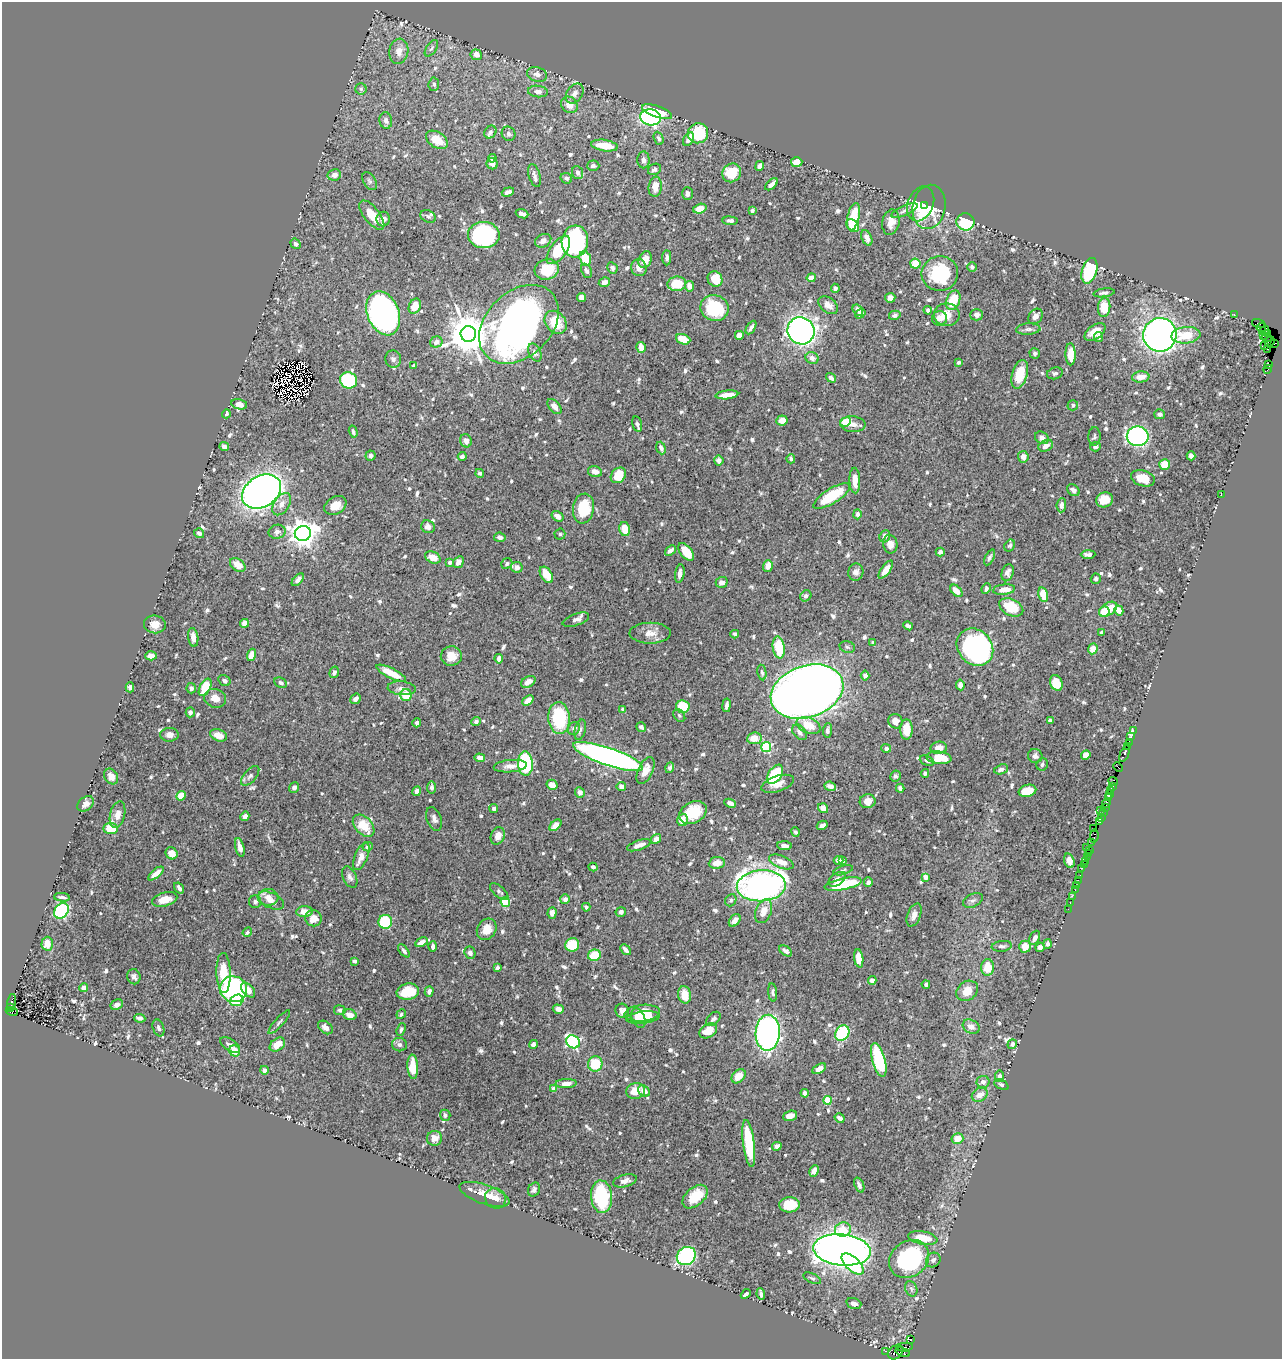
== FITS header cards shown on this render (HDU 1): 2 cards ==
NAXIS1  =                 1280
NAXIS2  =                 1357

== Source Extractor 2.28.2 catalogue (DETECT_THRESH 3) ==
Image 1280 x 1357 px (HDU 1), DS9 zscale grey, 1 PNG px = 1 image px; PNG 1284 x 1361 px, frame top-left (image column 1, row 1357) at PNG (2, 2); each listed source drawn as its Kron ellipse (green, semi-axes under 4 px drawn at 4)
Background 0.483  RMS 0.0077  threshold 0.0232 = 3 sigma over >= 5 px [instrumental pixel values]
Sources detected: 805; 1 with non-positive FLUX_AUTO (blend fragments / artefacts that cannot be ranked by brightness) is neither listed nor drawn; of the other 804, the 500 brightest by FLUX_AUTO listed and drawn (304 fainter detections omitted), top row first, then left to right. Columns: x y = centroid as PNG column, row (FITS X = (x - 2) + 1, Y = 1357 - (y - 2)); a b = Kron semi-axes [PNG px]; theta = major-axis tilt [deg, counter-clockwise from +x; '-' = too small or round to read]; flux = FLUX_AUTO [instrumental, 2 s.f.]
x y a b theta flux
431 48 9 5 55 1.3
399 51 12 9 80 4.6
476 55 5 5 - 3.8
537 74 10 7 -18 2.3
434 84 7 5 86 1.3
361 89 5 5 - 1.2
538 91 10 5 -6 2.7
575 94 11 7 54 2.7
569 105 9 7 -45 5.1
657 112 16 5 -19 16
651 117 10 8 -12 140
386 121 8 6 -79 2.2
490 132 7 5 47 1.7
698 133 10 10 - 26
509 134 7 6 - 1.5
659 138 7 4 -68 1.4
689 139 7 5 60 2.7
437 140 12 7 -33 10
605 145 13 5 -8 11
492 158 4 4 - 1.5
643 160 8 6 -89 1.9
797 162 6 5 - 6.3
492 164 6 5 - 2.9
593 166 6 5 - 1.4
760 166 5 4 - 2.8
654 169 7 5 26 1.7
577 173 6 5 - 2
732 173 10 9 - 13
334 175 6 5 - 3.8
534 176 11 5 -75 1.8
566 178 6 5 - 1.6
369 181 10 6 -60 1.4
771 184 8 4 40 2.9
655 187 10 6 84 6.1
508 192 6 4 18 2.4
687 194 6 5 - 2.1
921 204 18 13 68 20
925 205 4 3 - 6.6
929 207 22 16 79 24
700 209 7 4 17 6.2
752 210 4 3 - 1.4
904 210 14 5 25 2.4
522 214 6 4 -20 2.3
372 215 17 8 -52 9.3
428 216 8 6 -28 1.3
853 217 14 6 76 17
383 219 7 6 - 2.7
730 221 7 4 -3 1.7
891 222 13 8 79 5
965 222 9 8 - 37
853 226 7 5 -44 11
484 235 16 13 -1 120
867 238 8 5 -65 2.8
543 241 8 6 27 2.6
575 241 16 13 85 68
296 244 5 5 - 2
558 250 16 8 54 22
585 258 7 5 -73 13
667 258 7 4 -88 1.9
645 260 9 6 69 5.3
915 264 5 5 - 11
972 267 5 5 - 1.8
612 268 6 5 - 1.4
639 268 8 7 - 3.5
547 270 12 10 16 17
587 271 7 5 -66 1.4
1089 271 13 7 74 36
940 274 18 17 - 37
811 278 4 4 - 4.2
715 279 8 7 - 10
604 282 5 5 - 2.2
677 284 9 7 7 12
689 286 5 4 - 3.8
835 288 4 4 - 1.8
1104 293 11 4 8 1.4
581 297 5 4 - 3.3
890 298 5 5 - 2.2
953 300 10 6 67 15
828 305 11 7 -37 3.3
415 306 8 6 64 7.9
1104 307 10 6 85 12
714 308 14 13 - 32
858 310 6 5 - 2
928 310 4 4 - 1.3
383 313 23 15 -68 220
860 314 6 3 34 1.6
895 315 6 4 14 1.6
947 315 13 11 0 7.9
977 315 6 6 - 2.9
1234 315 2 2 - 5.4
1035 316 8 6 53 3.7
939 318 7 7 - 4.5
556 322 13 10 -50 14
519 324 45 32 44 310
1259 324 7 3 -18 15
1261 327 5 3 - 41
751 328 7 3 60 1.6
1028 329 12 5 4 2
1264 330 5 3 - 22
801 331 14 13 - 240
1095 332 12 6 33 6.6
1267 333 3 2 - 22
468 334 8 7 - 1900
739 335 5 5 - 3
1160 335 17 16 - 310
1186 335 14 8 6 12
1263 336 2 2 - 20
1099 337 5 4 - 2.1
1267 338 5 2 - 31
683 339 7 5 -21 9.6
436 342 6 5 - 2.9
1270 342 5 4 - 210
1275 343 4 3 - 90
1264 345 2 2 - 250
641 347 5 4 - 4.6
1267 349 4 2 - 35
535 353 9 6 -63 2.2
1035 353 5 5 - 1.1
1071 354 11 5 -88 8.3
812 358 7 5 -26 3
393 359 9 7 -76 1.7
958 362 3 3 - 1.3
1269 364 3 2 - 30
414 365 4 3 - 1.2
1268 369 4 2 - 26
1055 373 8 5 16 1.3
1020 374 15 7 73 12
1141 377 8 5 7 5.3
831 378 5 4 - 2
349 380 9 8 - 36
727 395 11 4 6 6.2
239 404 8 5 -13 5.3
1073 405 5 5 - 1.3
555 407 9 5 -49 3.5
226 414 4 3 - 1.1
1160 414 5 5 - 1.8
782 420 5 5 - 3.9
845 422 5 4 - 12
637 424 8 4 -77 1.3
853 424 13 8 -5 4.1
353 432 6 4 -74 1.2
1094 436 9 6 89 1.3
1138 436 11 10 - 120
1042 438 7 6 - 2.3
466 441 7 5 -67 2.4
1046 446 7 5 28 3.2
224 447 5 4 - 1.9
1095 447 5 5 - 1.6
661 448 6 4 -69 2.2
370 456 5 5 - 2.1
462 456 4 3 - 1.4
1191 456 4 4 - 2.7
1023 457 5 5 - 4.2
791 459 4 4 - 1.2
719 461 5 4 - 2.7
1165 464 5 5 - 8.1
595 472 7 5 -13 3.3
480 473 4 4 - 1.2
618 475 8 7 - 14
1143 478 12 7 -17 7.6
855 480 13 5 -88 5.6
1073 490 7 5 -40 2.2
261 492 21 15 31 350
1221 494 3 2 - 1.9
832 496 21 7 32 25
1104 500 8 7 - 9.2
282 504 12 7 57 3.7
335 505 11 8 31 6.1
1061 505 7 5 84 2.2
583 509 15 10 80 18
857 514 5 4 - 1.6
557 516 6 4 -35 2.9
428 527 7 6 - 2.5
625 529 7 5 -79 10
277 532 8 7 - 2.1
199 533 5 5 - 2.2
303 533 8 7 - 690
560 534 5 5 - 1.2
885 536 6 5 - 2.6
500 537 6 4 -7 1.7
890 544 9 7 -80 3.8
1010 545 6 5 - 1.2
670 551 6 4 40 2.6
686 552 10 5 -52 9.9
940 552 4 4 - 1.7
1088 554 7 4 0 1.8
433 557 8 5 -25 7.1
989 557 8 4 63 1.3
458 562 6 5 - 2.7
450 563 4 4 - 2
507 564 6 5 - 1.4
238 565 9 6 -36 6.6
768 566 6 5 - 4.7
517 567 6 5 - 2.6
886 570 10 4 54 5.2
856 572 8 7 - 2.5
1008 573 9 5 73 2.3
680 574 9 4 81 2.6
546 575 9 5 -57 9.9
1096 579 5 5 - 1.2
298 580 7 4 49 2.2
722 582 6 5 - 2.7
986 589 5 4 - 1.4
1004 590 11 5 6 5.4
956 591 7 4 -48 5.5
1043 595 7 5 -77 10
806 596 6 5 - 2.1
1011 607 13 8 -27 19
1108 609 10 6 33 13
1119 610 5 4 - 5
1104 612 5 5 - 7.7
576 620 14 6 19 2.5
244 623 4 4 - 5.3
155 624 11 9 -5 5.3
908 626 5 3 - 1.9
650 633 20 10 0 6
1102 633 3 3 - 1.3
735 634 4 3 - 1.2
193 637 9 5 -81 3.2
873 642 4 3 - 1.4
779 647 11 6 -82 19
847 647 8 5 -18 1.2
975 647 20 17 -48 160
1093 649 5 4 - 4.6
252 655 6 4 72 6.1
151 656 6 4 4 3.7
451 656 10 10 - 6.5
499 659 5 4 - 2.3
334 672 6 4 75 1.8
762 672 8 4 -80 1.2
391 673 16 5 -26 11
865 675 5 4 - 2.4
224 681 6 5 - 1.4
528 682 8 5 31 4.6
281 683 6 5 - 1.3
1056 683 8 6 -68 13
960 685 5 4 - 2.3
130 687 5 4 - 1.4
205 687 9 5 61 18
191 688 5 4 - 1.5
402 688 14 7 -5 3
807 691 37 26 18 940
406 695 6 5 - 12
215 698 11 9 -20 5.4
356 699 6 4 40 2.2
528 701 6 4 41 5.5
726 705 7 3 82 2.2
683 707 7 6 - 20
623 710 4 3 - 1.2
190 712 5 4 - 1.6
679 716 7 5 -50 1.2
559 718 16 10 -85 35
476 721 5 4 - 1.4
895 721 7 7 - 4
1050 721 4 3 - 1.7
417 723 4 4 - 1.1
809 725 12 7 -23 9.7
641 727 5 4 - 1.3
574 728 7 5 56 2.1
906 729 10 6 90 9.8
580 730 10 5 76 1.7
827 730 7 4 87 1.4
1133 730 3 3 - 26
799 732 9 6 -50 2.3
169 735 9 7 2 2.7
219 735 9 6 -21 6.3
1131 736 3 3 - 21
754 738 7 6 - 6.9
1129 742 2 2 - 26
1127 746 3 2 - 32
766 747 5 5 - 45
886 748 5 4 - 1.4
939 748 8 6 9 4.7
1125 753 9 3 67 84
1086 755 5 4 - 3.4
1035 756 7 6 - 1.6
608 757 37 9 -19 300
480 758 5 4 - 4.2
939 758 12 6 -6 14
927 761 7 4 -24 1.3
525 763 12 7 -86 60
1042 764 6 5 - 1.3
510 766 16 6 5 4
1118 767 5 2 - 51
670 768 5 4 - 1.4
1001 769 7 4 20 2
646 770 14 7 65 6.2
925 773 4 4 - 1.1
775 774 11 6 55 29
111 776 8 6 -59 4
250 776 12 6 49 1.7
895 776 6 5 - 1.2
1113 782 5 2 - 24
778 784 17 7 18 5
552 785 6 5 - 5
830 786 6 4 -23 2.6
1112 786 3 2 - 36
432 787 6 4 83 2.1
621 787 5 4 - 2.5
294 788 5 4 - 2
900 788 4 4 - 1.2
1111 790 2 2 - 11
417 791 5 4 - 3
1027 791 9 6 14 10
580 792 5 5 - 2.6
1109 794 4 2 - 67
181 796 5 4 - 7.2
1108 797 4 2 - 90
868 801 8 7 - 4.5
730 803 6 4 -25 2.8
1106 803 4 3 - 120
86 804 9 6 39 2.7
494 808 4 4 - 1.4
823 808 5 4 - 4.6
1105 808 3 3 - 59
1100 810 3 2 - 36
693 813 14 10 29 15
1103 813 4 2 - 31
118 814 13 7 77 4.5
245 816 5 4 - 1.9
1101 817 2 2 - 31
434 819 12 7 -69 2.4
682 820 6 5 - 5.9
1100 821 3 3 - 68
555 825 7 4 42 3.9
822 825 6 4 29 2.2
364 826 13 8 -46 12
1094 828 2 2 - 34
111 829 7 5 -6 14
795 832 5 4 - 1.2
498 836 9 6 70 4
1094 836 7 3 82 74
656 839 5 4 - 2.5
1091 842 3 2 - 37
639 845 12 5 19 3.6
784 846 7 4 -3 2.3
240 847 9 4 -76 3.7
368 847 5 4 - 1.8
1087 847 2 2 - 33
1089 850 2 2 - 40
171 853 6 5 - 5.1
1088 853 3 2 - 26
361 856 14 6 67 4.9
1087 856 3 2 - 18
839 860 5 4 - 3.6
842 861 4 3 - 1.8
1069 861 7 5 -71 3.5
1085 861 2 2 - 24
781 862 13 6 -21 6
717 863 8 6 8 5.6
1084 865 3 2 - 29
593 867 4 4 - 1.3
1082 868 2 2 - 8.6
843 870 10 4 18 1.2
156 873 9 4 39 4.6
1080 876 3 3 - 80
350 877 11 6 -65 2.1
925 877 4 4 - 5.2
837 879 10 6 36 3.1
1078 880 2 2 - 8.9
868 882 5 4 - 2
843 884 19 5 12 31
1076 885 2 2 - 18
761 886 24 15 4 260
179 888 6 3 -57 1.7
1075 890 2 2 - 5.8
499 892 11 5 -40 1.5
1072 896 2 2 - 7.8
62 897 8 3 -6 1.5
268 897 10 8 4 4
165 899 13 6 15 7.5
565 899 5 5 - 2.2
731 900 6 5 - 1.2
973 900 10 6 27 1.9
271 901 14 7 -25 4
255 902 6 6 - 1.3
505 902 5 4 - 26
1070 903 2 2 - 3.9
586 907 4 4 - 1.3
1068 909 2 2 - 11
61 911 8 6 51 73
764 911 12 7 67 6
304 912 8 5 3 5.9
621 912 5 5 - 1.7
552 913 6 4 85 3.1
914 915 12 6 68 3.7
313 918 8 8 - 6.3
735 920 7 5 51 3
385 922 7 7 - 24
487 929 11 9 57 6.7
247 932 5 4 - 1.3
1035 938 7 5 63 2.4
421 942 6 4 27 3
47 944 7 6 - 6.8
1048 944 5 4 - 1.5
572 945 7 6 - 17
433 946 5 3 - 1.4
1002 946 10 5 6 1.6
1025 947 6 5 - 9.3
1040 947 5 4 - 2.4
625 950 6 4 -48 2.1
404 951 8 4 -49 1.2
786 951 7 4 -35 2.1
470 953 6 5 - 1.7
594 955 6 5 - 17
859 958 9 4 -83 11
354 961 4 3 - 1.6
988 967 8 6 86 11
497 968 4 3 - 1.4
223 973 20 7 -88 17
134 977 8 6 -68 1.9
872 980 4 4 - 2.8
926 984 4 3 - 1.6
84 988 4 4 - 3.3
234 989 14 12 -16 110
248 990 8 5 -47 4.7
967 991 12 9 37 7.3
408 992 11 8 11 16
429 992 5 4 - 1.8
773 992 9 4 -83 1.4
684 995 9 6 -79 8
237 1000 7 5 20 17
11 1002 8 3 75 300
117 1005 6 5 - 2.2
10 1008 4 3 - 330
558 1009 6 4 -17 2.7
340 1010 5 5 - 1.6
12 1011 6 4 -11 330
622 1011 7 6 - 3.2
642 1013 18 8 6 12
401 1014 5 4 - 1.2
350 1015 7 5 -17 4.3
140 1018 6 4 -8 1.9
638 1018 10 6 -67 7.1
643 1018 17 6 6 8.5
713 1019 8 5 44 1.8
279 1022 15 4 48 1.5
325 1027 8 5 -37 2.9
971 1027 9 6 -30 3.5
158 1028 9 5 -70 1.5
401 1029 6 4 71 1.2
708 1031 9 6 32 8.9
768 1033 18 12 88 170
842 1033 8 6 57 48
573 1042 7 6 - 97
533 1044 4 4 - 1.5
1012 1044 5 4 - 1.6
230 1045 11 6 -33 2.2
277 1045 8 6 38 6.2
399 1045 7 6 - 1.8
235 1051 6 5 - 7.3
879 1060 17 6 -74 40
595 1064 7 7 - 17
413 1067 12 5 -86 9.9
819 1069 7 4 31 3.4
264 1070 4 4 - 1.9
739 1076 8 6 47 7.1
999 1076 6 4 82 1.9
983 1082 6 6 - 2.7
566 1083 10 4 3 3.7
1001 1085 7 4 -28 1.3
554 1089 4 4 - 5.2
636 1091 9 7 16 9
644 1091 6 5 - 3.4
805 1093 4 4 - 2.4
980 1095 8 6 31 4.4
827 1100 4 4 - 17
445 1115 5 5 - 1.5
790 1116 7 5 19 4
840 1118 5 3 - 2
435 1138 8 7 - 4.2
957 1138 6 5 - 5.8
749 1143 24 6 -83 29
777 1146 5 4 - 3.2
814 1171 6 4 61 2.6
625 1181 12 6 15 3
859 1185 8 4 -68 2.1
534 1190 7 6 - 1.6
485 1194 26 9 -19 5.5
601 1197 16 10 -86 42
695 1197 15 9 41 13
495 1198 11 10 - 3.1
790 1205 10 7 2 15
843 1230 8 7 - 13
923 1238 15 6 -10 11
842 1250 29 15 -6 550
686 1256 10 8 38 68
909 1259 21 17 37 67
933 1260 8 6 45 2.2
853 1264 14 6 -42 31
812 1278 9 4 -25 1.2
911 1289 8 6 -68 1.6
746 1294 5 3 - 1.4
761 1294 6 3 -83 1.7
854 1304 8 5 -18 2.3
911 1339 3 3 - 120
905 1347 8 4 6 190
885 1351 4 2 - 16
896 1352 8 6 40 220
903 1352 7 4 -20 150
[304 fainter detections neither listed nor drawn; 1 non-positive-flux detection neither listed nor drawn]